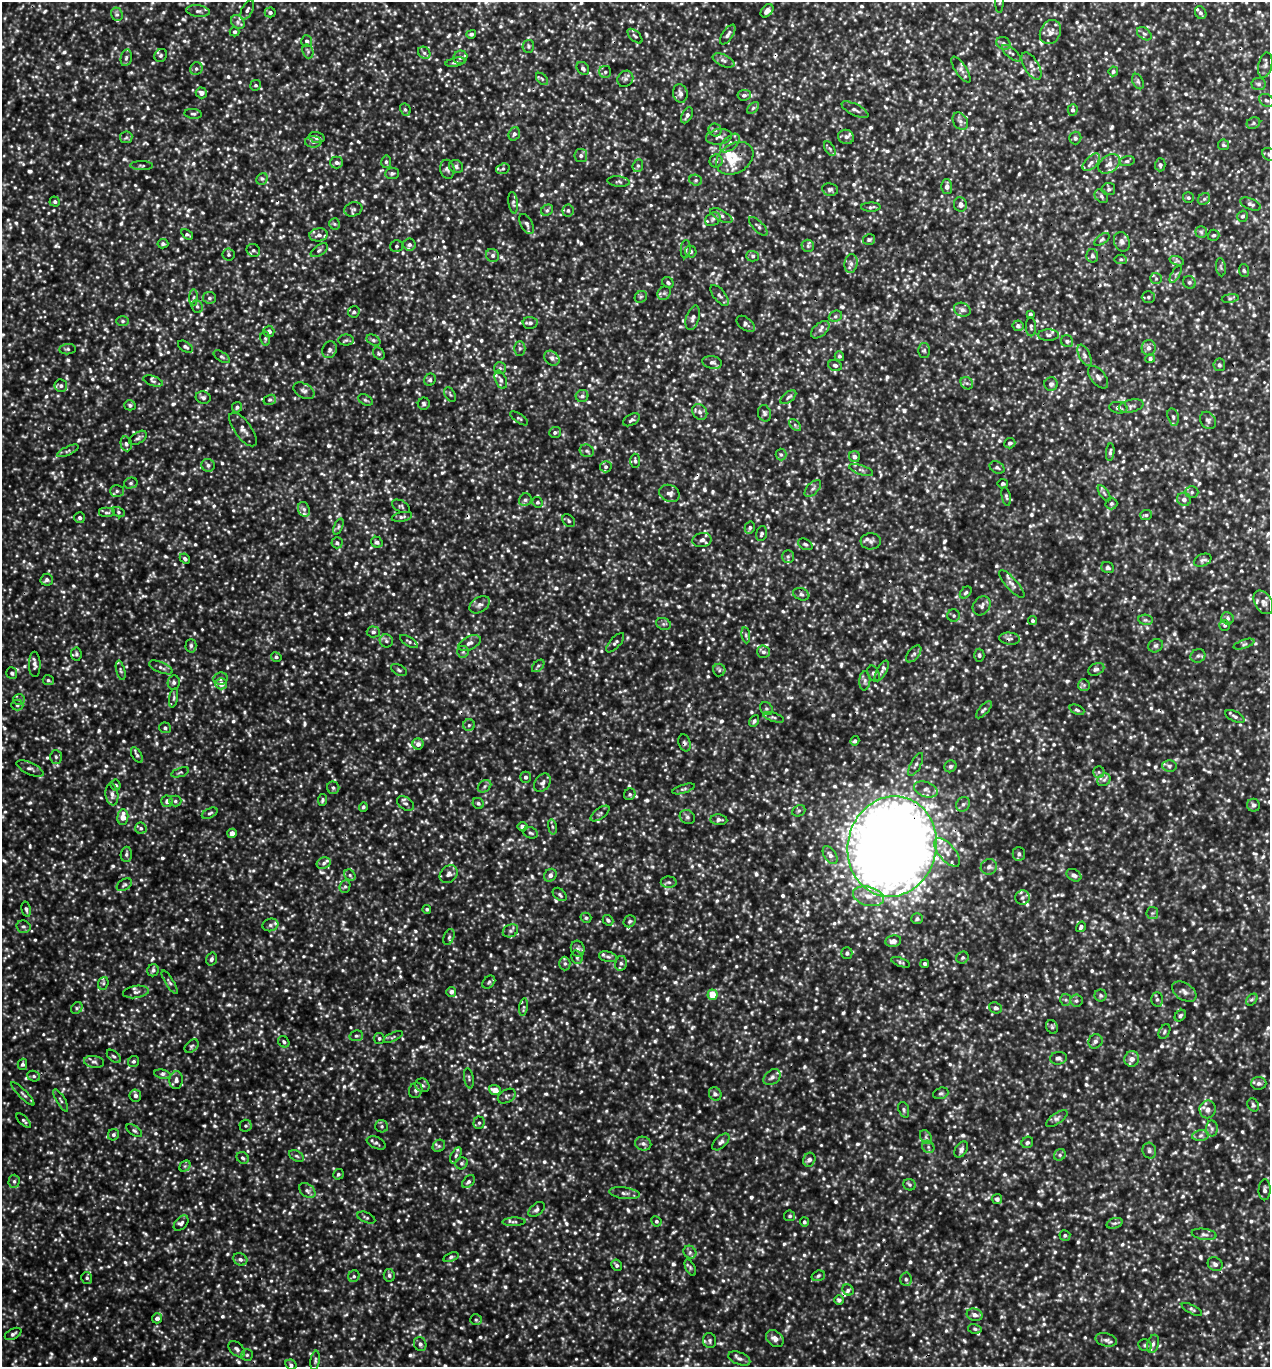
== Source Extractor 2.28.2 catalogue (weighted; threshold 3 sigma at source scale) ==
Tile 6 of 4 x 4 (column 2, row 2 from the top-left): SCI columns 1405-2672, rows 2735-4099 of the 5501 x 5490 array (HDU 1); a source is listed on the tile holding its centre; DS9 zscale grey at full resolution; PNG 1272 x 1369 px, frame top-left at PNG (2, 2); each listed source drawn as its Kron ellipse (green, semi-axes under 4 px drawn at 4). Shown black and unused: <1% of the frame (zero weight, under 3 of 5 exposures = <1% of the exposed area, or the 3 px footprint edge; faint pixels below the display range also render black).
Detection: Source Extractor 2.28.2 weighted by HDU 2 'WHT'; one run over the whole footprint, this tile lists its part. Background 0.238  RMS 0.054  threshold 0.245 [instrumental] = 3 sigma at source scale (4.5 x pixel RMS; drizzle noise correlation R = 1.50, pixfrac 1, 0.05/0.05 arcsec/px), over >= 5 px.
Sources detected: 1924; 6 too faint to see at this stretch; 6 cosmic-ray / hot-pixel residue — neither listed nor drawn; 34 inside a brighter listed object's ellipse — not listed separately; of the other 1878, all 500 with FLUX_AUTO >= 11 (the completeness limit of this list) listed and drawn (1378 fainter detections not listed), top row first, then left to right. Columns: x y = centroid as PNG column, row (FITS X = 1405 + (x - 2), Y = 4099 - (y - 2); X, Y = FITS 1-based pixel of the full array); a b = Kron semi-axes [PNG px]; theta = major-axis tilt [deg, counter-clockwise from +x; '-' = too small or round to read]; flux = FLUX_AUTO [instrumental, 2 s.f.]
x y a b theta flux
1000 2 11 4 89 13
247 10 10 5 63 19
198 11 12 6 -7 21
767 11 7 5 48 28
270 12 5 5 - 13
1201 13 7 5 -61 16
117 14 7 5 -67 15
238 22 7 6 - 18
234 32 5 4 - 12
1050 32 13 10 60 44
471 34 5 4 - 13
1144 34 8 5 -36 16
728 35 11 5 56 20
635 36 9 5 -44 12
307 41 6 5 - 13
1003 43 7 6 - 16
528 46 6 5 - 11
308 51 7 5 -70 13
424 53 7 5 -45 13
1011 53 11 5 -39 16
161 55 7 6 - 12
460 57 7 6 - 24
126 58 8 5 79 15
723 60 11 6 -24 21
455 62 10 4 11 14
1265 65 13 6 78 20
1031 66 15 7 -58 34
583 68 7 5 -49 17
196 69 6 6 - 14
961 69 15 5 -56 24
1113 71 5 4 - 12
605 72 6 6 - 13
542 79 7 4 -45 12
625 79 8 7 - 18
1138 82 8 5 -63 12
1259 84 7 6 - 15
256 85 5 5 - 11
201 93 6 5 - 24
680 93 9 7 -79 26
744 95 7 5 4 14
1266 100 8 6 -30 15
753 108 7 4 45 13
405 109 6 5 - 12
855 110 15 5 -26 21
1073 110 6 5 - 14
193 114 8 5 -7 13
687 115 8 5 63 18
960 121 9 7 -54 22
1253 123 7 5 24 12
715 130 6 6 - 13
514 134 7 5 70 17
126 137 6 5 - 12
317 137 8 5 -17 24
719 137 13 7 8 27
846 137 8 7 - 20
1075 138 6 6 - 14
313 142 8 5 -2 17
730 143 12 6 41 27
1223 145 5 5 - 12
830 149 8 4 -59 12
1269 155 7 6 - 12
581 156 6 6 - 18
735 158 20 14 33 100
716 161 6 6 - 13
1127 161 7 4 14 12
337 162 6 6 - 21
386 162 6 5 - 13
1091 162 11 6 45 26
1109 164 12 8 37 40
1160 165 6 5 - 13
142 166 11 4 -1 12
638 166 6 5 - 11
456 167 7 6 - 17
447 169 10 7 -76 19
503 169 7 5 19 12
392 173 7 5 3 15
262 179 6 5 - 13
696 180 6 5 - 11
618 182 11 5 -6 14
947 187 7 5 -88 26
830 189 8 6 -9 15
1109 189 6 6 - 14
1101 196 7 5 -47 14
1188 198 5 5 - 11
1204 199 7 5 43 12
55 202 5 5 - 13
513 203 11 4 -82 13
960 204 7 6 - 28
1250 204 11 5 -22 18
871 207 9 4 1 13
353 209 9 7 19 17
547 210 6 5 - 12
568 210 6 5 - 12
721 216 12 5 -29 20
1243 216 5 5 - 12
713 219 8 6 35 15
335 224 6 5 - 12
527 224 11 6 -61 21
758 226 12 5 -45 16
1201 232 6 6 - 12
187 234 6 4 -35 11
319 235 9 6 6 24
1214 235 6 5 - 13
869 239 6 5 - 12
1102 239 9 4 36 12
1122 242 10 7 -69 24
163 244 5 4 - 13
409 245 6 6 - 16
396 246 6 6 - 11
808 246 6 6 - 13
686 249 9 5 85 14
253 250 7 6 - 14
319 250 10 5 33 15
691 252 6 5 - 12
228 254 6 6 - 11
493 255 7 6 - 16
753 256 6 5 - 13
1092 256 7 6 - 17
1121 259 6 4 -5 11
1177 261 7 4 -18 12
851 263 9 6 81 23
1221 267 9 5 -82 11
1244 270 6 5 - 12
1176 274 10 4 60 12
1156 278 6 5 - 11
668 282 6 5 - 12
1189 282 6 6 - 13
664 293 7 6 - 16
719 295 12 6 -51 19
194 297 8 4 89 13
641 297 6 5 - 12
1148 297 6 5 - 13
209 298 6 6 - 14
1230 298 8 4 8 12
197 307 6 5 - 12
962 310 8 6 -20 23
354 312 6 5 - 12
1030 314 4 3 - 12
835 316 7 5 22 13
693 318 13 6 72 23
123 321 6 5 - 12
530 323 7 6 - 15
746 324 10 6 -38 18
1018 326 5 5 - 19
1031 327 9 5 -88 11
820 330 11 6 43 23
269 331 5 5 - 27
1048 335 10 6 0 19
265 339 7 5 -83 12
346 340 7 5 0 12
373 340 7 5 -27 12
1067 341 6 5 - 15
185 347 8 5 -31 16
520 348 7 5 90 12
1149 348 8 7 - 24
67 349 8 5 6 11
330 350 8 7 - 17
924 350 7 6 - 12
379 354 6 5 - 11
1084 355 11 5 -63 22
839 356 5 5 - 11
222 357 9 4 -33 13
552 358 8 6 -43 20
1150 359 5 4 - 14
712 362 10 6 -10 21
835 365 7 5 -21 15
1219 365 6 6 - 13
500 368 6 6 - 11
1098 377 13 7 -51 27
430 380 6 5 - 12
501 380 9 5 -68 16
153 381 10 5 -19 13
967 383 7 5 -42 13
1051 384 7 6 - 18
61 386 6 6 - 18
304 391 11 7 -30 22
450 395 8 5 -62 12
582 396 6 6 - 16
203 397 7 6 - 16
788 397 9 5 38 15
270 400 6 5 - 13
365 400 8 5 -27 12
424 404 6 6 - 12
130 405 6 5 - 14
1131 406 12 6 14 20
237 407 5 5 - 13
1118 408 9 6 -8 19
700 412 8 7 - 22
764 413 8 6 -75 17
1173 417 9 5 -75 16
519 418 10 4 -33 11
631 420 9 5 29 16
1208 420 9 7 -56 17
795 425 7 4 -46 11
243 429 20 8 -53 37
555 432 6 5 - 15
138 438 10 5 34 15
1010 443 5 5 - 13
126 444 7 5 -78 15
68 451 11 4 25 14
587 451 7 6 - 14
1110 452 8 4 83 15
781 455 6 5 - 12
854 457 5 5 - 24
635 461 7 5 -86 12
208 465 7 6 - 18
606 467 6 5 - 13
997 467 8 5 -29 14
861 470 12 4 -19 17
131 483 7 5 15 12
1003 484 5 5 - 11
813 488 10 5 47 19
117 491 7 6 - 15
1192 492 6 5 - 14
669 493 10 8 -24 27
1104 493 9 4 -55 13
1006 496 9 4 -78 11
1184 499 7 6 - 23
525 500 6 6 - 15
537 502 5 5 - 11
1111 504 6 6 - 12
401 506 10 5 -28 12
304 509 7 5 -68 17
118 512 6 5 - 11
107 513 8 5 0 12
1146 515 6 5 - 12
402 517 10 4 12 15
80 518 5 5 - 15
569 521 7 5 -48 11
338 527 9 4 69 12
750 528 6 5 - 13
761 533 8 5 75 14
702 540 10 7 12 25
871 541 10 8 2 25
377 542 6 5 - 16
337 543 5 5 - 13
805 544 8 5 -30 13
788 556 6 6 - 13
185 559 5 4 - 13
1203 560 9 6 24 15
1108 568 6 5 - 15
47 580 6 6 - 17
1012 584 18 6 -48 26
966 592 7 5 46 12
801 594 8 6 -20 15
1263 602 13 8 -59 37
480 605 11 7 34 23
982 606 10 8 53 22
954 616 6 6 - 12
1228 618 6 6 - 15
1146 620 7 5 -9 12
1032 621 5 4 - 11
663 624 7 6 - 14
1225 625 5 5 - 11
373 632 7 5 -3 14
746 635 8 4 -82 12
1010 639 10 6 -3 18
386 641 7 6 - 15
409 641 10 4 -32 13
470 643 12 6 26 26
615 643 12 5 48 16
1244 644 11 3 19 11
191 646 7 5 88 13
1156 646 8 6 31 14
463 652 6 5 - 12
763 652 6 6 - 17
76 654 6 5 - 11
914 654 10 5 50 15
979 655 6 5 - 11
1198 656 7 6 - 15
276 657 5 4 - 12
35 664 12 5 -89 23
538 666 7 4 45 12
161 667 12 5 -23 21
1096 669 8 6 25 16
121 670 10 4 -76 12
399 670 8 5 -27 12
719 670 6 6 - 12
882 671 11 5 61 17
12 673 6 5 - 13
874 674 8 5 -65 14
220 678 7 6 - 20
48 680 5 5 - 12
865 681 9 5 85 18
174 682 7 6 - 15
221 684 6 5 - 48
1084 685 6 6 - 12
174 698 10 4 79 12
19 700 6 5 - 13
17 705 6 5 - 11
766 709 7 6 - 12
984 710 11 4 48 15
1077 710 8 4 -24 11
1235 716 10 5 -26 16
774 717 11 4 -18 15
754 721 6 4 63 12
469 725 6 6 - 11
165 728 6 5 - 12
855 741 5 4 - 12
685 743 9 6 -72 14
418 744 5 5 - 28
137 755 8 4 -58 13
56 757 7 5 -88 13
916 765 13 5 63 19
950 766 6 5 - 15
1169 766 7 5 -4 16
30 768 14 5 -25 20
180 772 9 4 19 12
1099 772 6 5 - 13
526 777 5 5 - 15
1104 780 7 5 42 17
542 783 10 7 55 22
116 785 5 5 - 16
485 786 7 5 37 13
333 788 6 6 - 13
683 789 11 4 17 13
926 789 12 7 -19 35
112 794 11 6 -82 27
630 794 6 5 - 11
322 800 6 4 80 11
167 801 6 5 - 30
175 801 6 5 - 12
405 803 9 6 -34 19
478 803 6 5 - 12
963 804 7 6 - 17
1253 805 6 6 - 16
363 807 5 4 - 11
799 811 7 5 22 11
210 813 8 4 25 12
600 813 11 5 36 15
123 817 8 5 86 64
687 817 8 6 -34 15
719 820 8 5 -5 16
523 827 5 4 - 23
552 827 8 4 -81 11
141 828 6 5 - 13
232 833 5 4 - 42
530 833 7 5 -22 12
892 846 51 44 77 12000
947 852 17 8 -50 60
126 854 7 5 87 14
1019 854 7 6 - 17
830 855 10 6 -57 23
324 863 7 5 22 15
989 867 8 7 - 22
449 874 10 8 44 26
350 875 6 5 - 13
550 875 7 6 - 22
1074 875 8 5 -30 21
669 882 8 5 -1 15
124 885 8 5 32 12
345 887 6 5 - 11
560 894 8 5 -43 13
869 896 16 9 -15 69
1022 897 7 7 - 20
26 909 8 4 -77 12
427 909 4 4 - 11
1152 913 6 6 - 12
586 918 5 5 - 11
917 919 6 5 - 12
608 920 6 4 -43 13
630 921 6 5 - 11
270 925 8 6 15 16
23 927 7 6 - 14
1081 927 5 4 - 15
510 931 8 6 26 15
449 937 8 5 69 13
893 941 8 6 10 27
578 949 8 7 - 17
847 953 6 5 - 17
577 957 7 5 -75 15
608 957 9 5 -14 14
962 958 6 5 - 12
211 959 6 5 - 15
901 962 10 4 -20 12
565 963 7 5 -89 14
621 963 7 6 - 15
925 964 4 4 - 12
153 970 6 5 - 16
170 982 13 4 -59 15
489 982 7 5 46 11
103 983 6 5 - 11
136 992 13 6 8 24
451 992 5 5 - 20
1184 992 13 8 -33 29
713 995 5 5 - 110
1101 995 6 6 - 11
1157 999 7 5 88 13
1066 1000 6 5 - 11
1252 1000 7 5 50 12
1076 1001 6 6 - 13
524 1007 9 4 81 13
77 1008 6 5 - 11
995 1008 6 5 - 17
1180 1016 6 5 - 12
1052 1027 7 5 -63 12
1164 1032 8 5 62 12
356 1036 7 5 11 11
393 1037 11 4 26 12
379 1038 5 5 - 12
1095 1041 7 6 - 17
284 1042 6 5 - 11
191 1046 8 5 41 12
114 1056 8 5 -42 12
1058 1058 8 6 5 21
1132 1059 8 7 - 36
134 1061 6 5 - 12
94 1062 10 6 -8 18
22 1064 5 4 - 12
162 1074 8 4 -12 14
34 1076 6 5 - 11
772 1077 9 7 39 23
469 1078 10 4 -80 11
176 1080 9 6 84 25
1259 1083 7 6 - 19
422 1085 7 6 - 15
416 1090 8 6 66 17
495 1090 6 4 -19 55
941 1093 8 5 18 12
23 1094 16 3 -45 14
715 1094 7 6 - 18
135 1095 6 6 - 21
507 1096 10 6 30 15
61 1100 12 3 -60 12
1253 1105 7 5 -60 11
1208 1109 9 8 - 34
904 1110 8 5 -70 11
1057 1119 12 5 35 20
24 1121 9 4 -45 11
479 1123 6 5 - 12
246 1126 6 6 - 12
382 1126 6 6 - 12
1212 1129 8 6 -88 16
134 1131 9 4 -34 12
113 1135 6 5 - 14
1200 1136 8 5 7 18
926 1137 7 5 -60 14
721 1142 10 6 44 19
1027 1142 6 5 - 13
376 1143 10 5 -24 17
643 1144 8 6 -17 21
439 1146 7 5 45 12
928 1147 7 5 -48 15
961 1150 9 6 57 21
1149 1151 8 6 -74 17
456 1155 8 4 63 17
1060 1155 6 5 - 12
296 1156 8 5 -27 12
243 1158 6 5 - 12
809 1160 7 6 - 20
462 1163 6 5 - 12
185 1166 6 5 - 11
338 1174 5 5 - 12
14 1181 6 5 - 14
468 1182 7 5 45 13
909 1185 6 5 - 12
1265 1190 10 6 87 18
307 1191 9 6 -38 19
624 1193 15 5 -8 23
997 1199 5 5 - 18
537 1209 9 5 39 16
790 1216 5 5 - 12
366 1218 9 5 -23 12
656 1221 5 5 - 12
514 1222 11 4 2 13
804 1222 5 4 - 12
181 1223 9 5 48 20
1114 1223 8 5 18 14
1204 1234 12 5 -8 19
1065 1235 5 5 - 13
690 1252 7 6 - 16
451 1257 8 4 18 11
240 1259 7 6 - 17
1215 1264 8 6 -37 20
617 1265 6 5 - 14
690 1268 9 4 -64 11
389 1275 6 5 - 15
354 1276 6 5 - 12
818 1276 7 5 18 12
87 1278 6 5 - 11
906 1279 6 5 - 13
848 1290 6 5 - 13
839 1300 5 5 - 13
1192 1309 11 4 -29 12
975 1315 8 6 -16 25
157 1318 5 5 - 25
476 1320 6 5 - 11
975 1329 7 4 -11 11
13 1334 9 5 28 14
775 1339 10 7 -39 32
710 1340 8 6 -77 14
1106 1340 11 6 -13 22
420 1344 7 6 - 16
1153 1344 9 5 75 21
1145 1345 7 5 -25 14
237 1349 10 6 -43 21
247 1355 6 5 - 12
739 1358 11 6 -22 24
315 1360 10 4 82 12
291 1365 6 5 - 13
Overlapping masked pixels (flux is a lower limit): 3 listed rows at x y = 735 158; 685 743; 892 846
Isophote crosses this tile's border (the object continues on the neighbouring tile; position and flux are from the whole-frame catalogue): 3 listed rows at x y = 1000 2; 767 11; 1269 155
Unlisted compact peaks at least as high as the median listed source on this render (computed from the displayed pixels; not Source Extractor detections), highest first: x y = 843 1013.